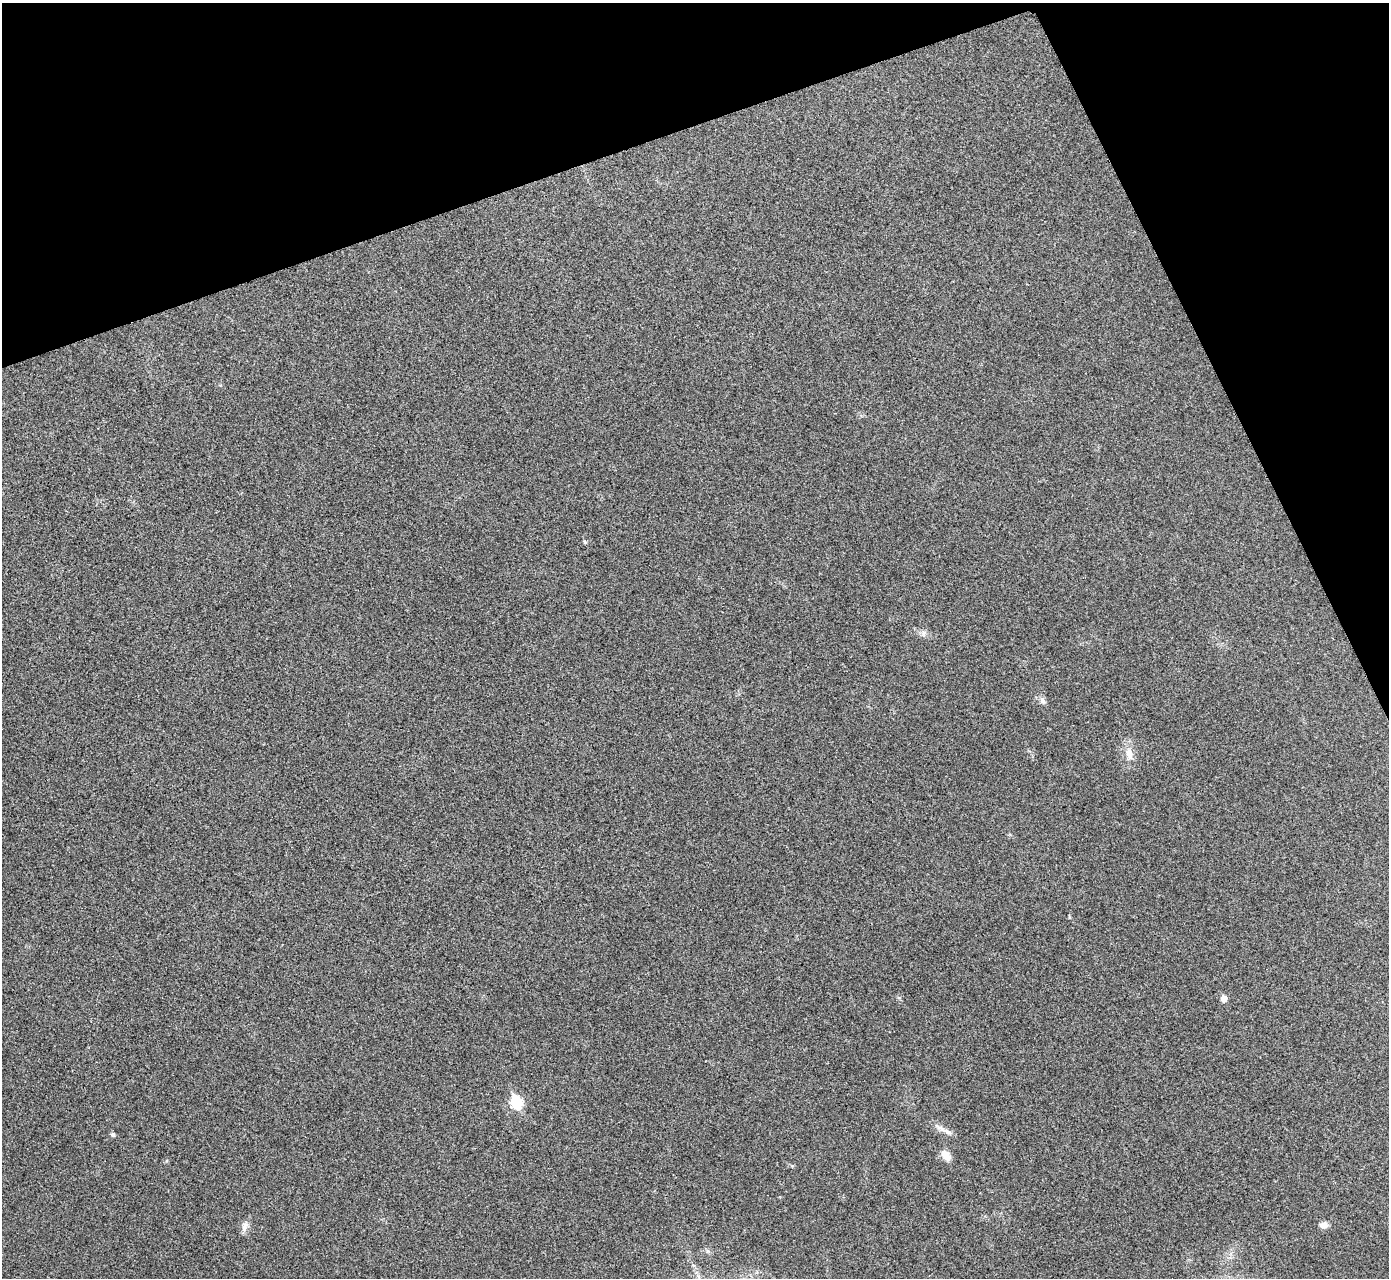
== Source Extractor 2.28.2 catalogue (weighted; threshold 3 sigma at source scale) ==
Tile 3 of 4 x 4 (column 3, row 1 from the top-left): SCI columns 2779-4165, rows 3985-5260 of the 5559 x 5548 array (HDU 1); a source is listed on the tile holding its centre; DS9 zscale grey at full resolution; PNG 1391 x 1280 px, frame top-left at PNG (2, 3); no overlay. Shown black and unused: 18% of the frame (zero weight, under 3 of 4 exposures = <1% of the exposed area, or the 3 px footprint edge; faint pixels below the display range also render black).
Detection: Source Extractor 2.28.2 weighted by HDU 2 'WHT'; one run over the whole footprint, this tile lists its part. Background 0.0293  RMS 0.0061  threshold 0.0273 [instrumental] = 3 sigma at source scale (4.5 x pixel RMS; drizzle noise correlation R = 1.50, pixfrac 1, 0.05/0.05 arcsec/px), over >= 5 px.
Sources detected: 12; all 12 listed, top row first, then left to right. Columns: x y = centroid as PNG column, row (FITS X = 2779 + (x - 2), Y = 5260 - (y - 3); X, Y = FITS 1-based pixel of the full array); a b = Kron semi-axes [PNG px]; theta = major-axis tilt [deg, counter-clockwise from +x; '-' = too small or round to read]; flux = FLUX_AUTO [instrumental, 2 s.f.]
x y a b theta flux
585 542 5 5 - 0.84
924 633 10 5 76 1.8
1042 701 10 7 -67 2.3
1129 754 18 10 -76 6.5
1224 998 5 5 - 5.8
516 1102 7 6 - 45
944 1130 31 5 -27 4.3
113 1135 6 5 - 1.3
946 1155 13 8 -53 6.2
1323 1225 10 8 -6 3.2
245 1227 16 8 78 3.6
708 1251 6 6 - 1.2